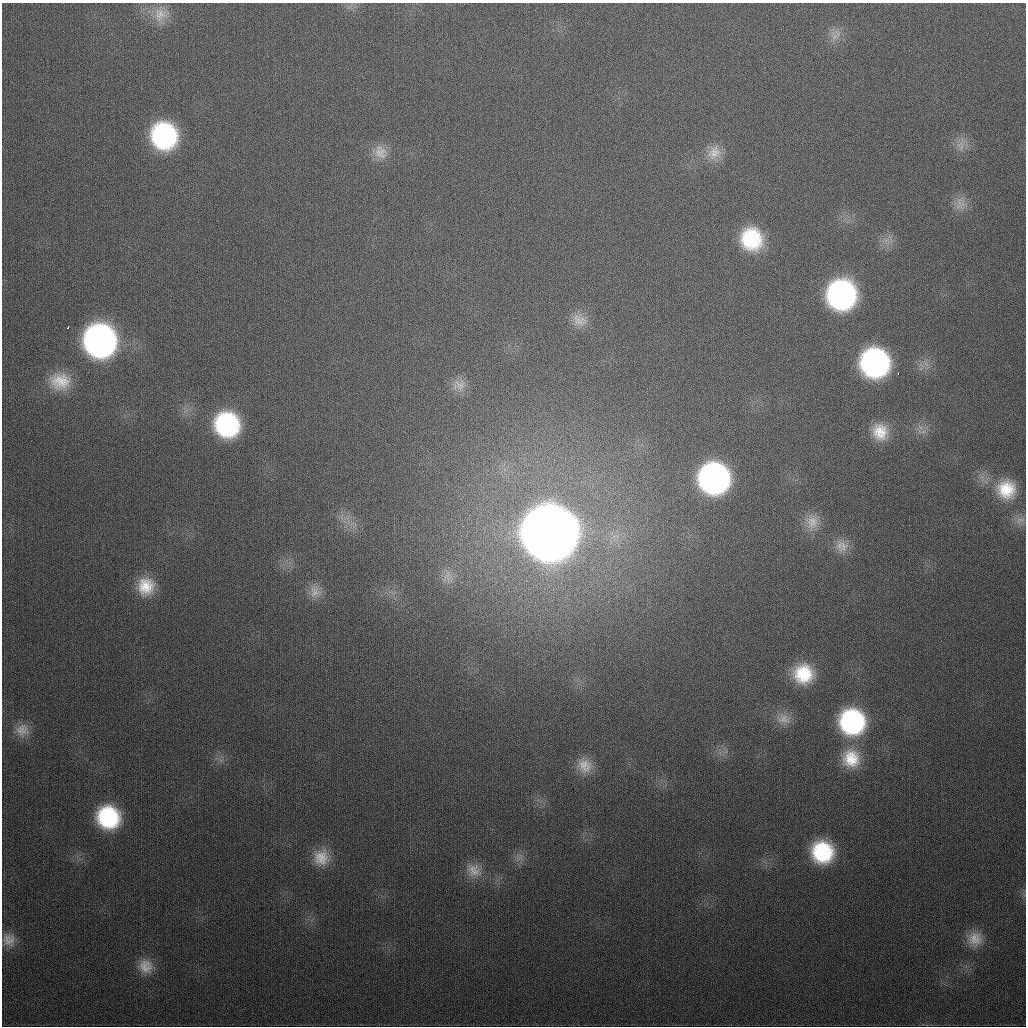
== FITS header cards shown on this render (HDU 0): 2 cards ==
NAXIS1  =                 1024
NAXIS2  =                 1024

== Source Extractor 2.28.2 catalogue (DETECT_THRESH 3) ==
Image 1024 x 1024 px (HDU 0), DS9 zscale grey, 1 PNG px = 1 image px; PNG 1028 x 1028 px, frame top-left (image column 1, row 1024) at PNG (2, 3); no overlay
Background 338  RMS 13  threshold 38.7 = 3 sigma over >= 5 px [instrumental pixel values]
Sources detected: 40; all 40 listed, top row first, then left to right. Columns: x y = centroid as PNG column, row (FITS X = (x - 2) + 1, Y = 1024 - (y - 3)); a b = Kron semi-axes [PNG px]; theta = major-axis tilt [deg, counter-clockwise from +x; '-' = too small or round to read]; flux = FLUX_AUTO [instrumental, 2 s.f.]
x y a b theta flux
161 14 22 19 41 1.7e+04
834 36 10 8 39 6.1e+03
164 136 23 21 -65 1.5e+05
961 147 11 7 72 5.8e+03
380 152 21 16 -59 1.3e+04
714 153 21 16 55 1.4e+04
959 204 21 9 86 9.3e+03
751 239 22 20 -66 5.9e+04
841 295 23 22 - 2.3e+05
579 320 21 16 -25 1.3e+04
68 328 3 3 - 2.7e+03
100 341 24 22 -68 4.3e+05
875 363 22 22 - 2.3e+05
898 374 3 2 - 2.0e+03
60 381 26 21 -6 2.8e+04
460 385 19 16 14 1.1e+04
227 425 23 21 -52 1.2e+05
880 432 20 18 -68 2.2e+04
714 478 23 22 - 3.1e+05
1006 489 24 23 - 3.3e+04
1020 520 14 8 14 5.4e+03
812 522 21 17 -90 1.6e+04
549 533 26 26 - 6.5e+06
843 546 18 14 -85 1.3e+04
447 574 15 7 56 7.0e+03
146 586 23 21 81 2.8e+04
315 591 19 15 -89 1.1e+04
803 674 20 19 - 3.9e+04
784 719 19 13 -13 1.0e+04
852 722 23 22 - 1.3e+05
22 730 19 17 17 1.4e+04
851 758 24 23 - 3.2e+04
584 766 21 18 -42 1.6e+04
108 817 21 19 -47 8.4e+04
822 852 22 21 - 7.1e+04
321 858 20 19 - 1.8e+04
474 870 22 18 -30 1.6e+04
975 939 20 19 - 1.6e+04
9 940 18 16 -50 1.2e+04
145 966 21 19 -65 1.7e+04